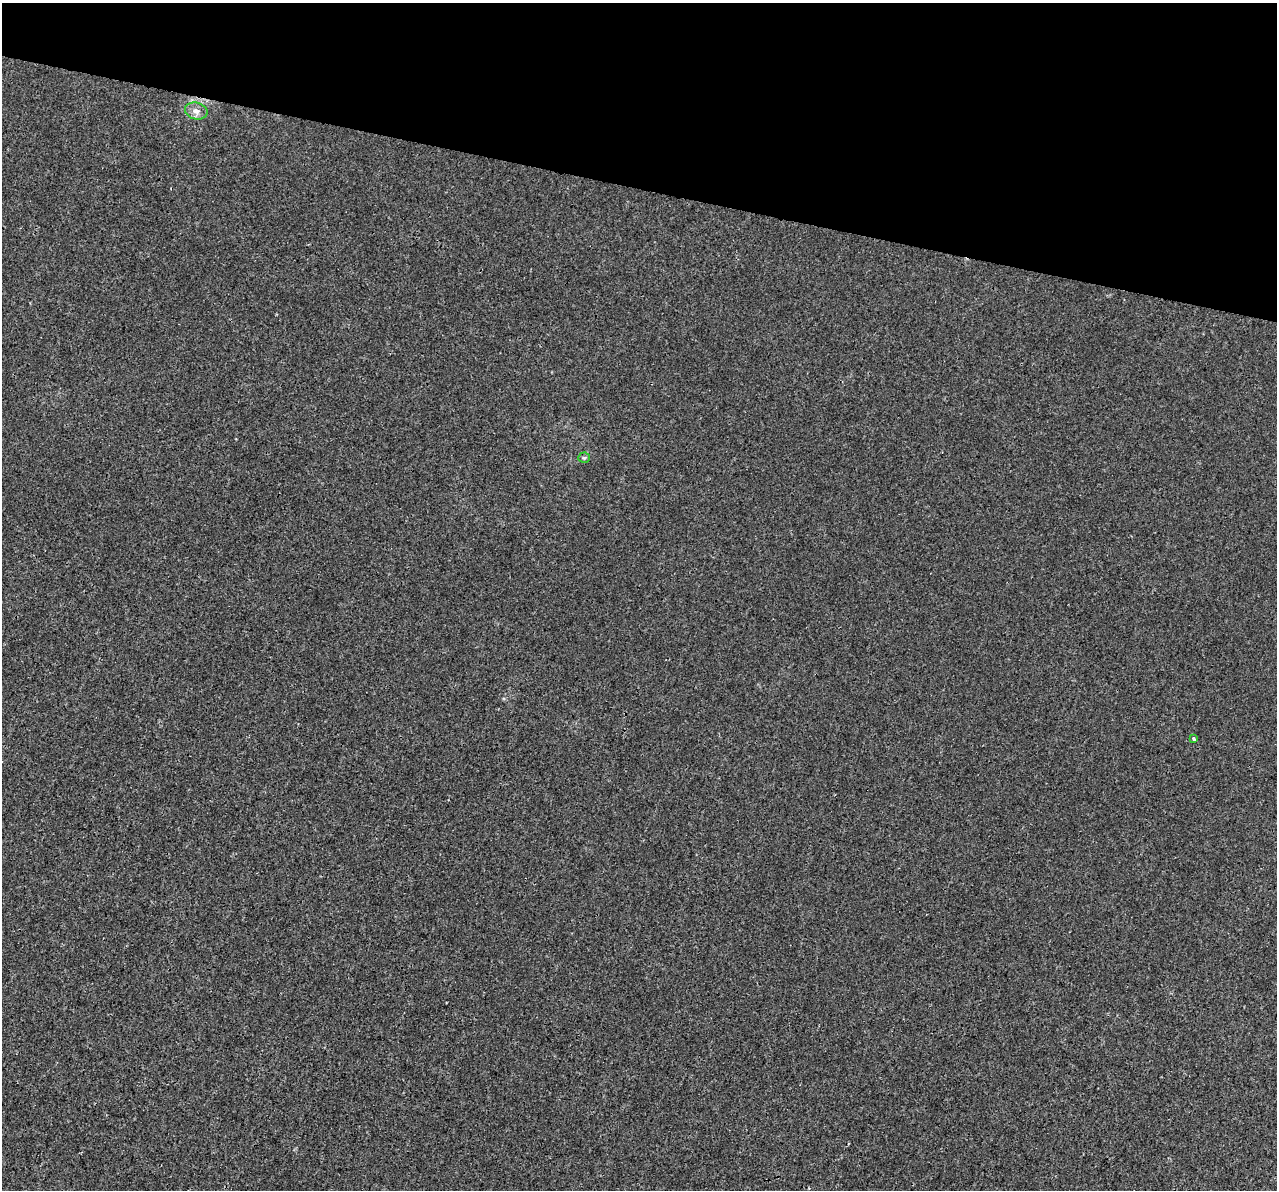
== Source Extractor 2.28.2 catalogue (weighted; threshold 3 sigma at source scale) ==
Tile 2 of 4 x 4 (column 2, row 1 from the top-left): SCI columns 1301-2575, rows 3903-5090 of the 5142 x 5368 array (HDU 1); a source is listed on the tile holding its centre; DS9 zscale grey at full resolution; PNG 1279 x 1192 px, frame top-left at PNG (2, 3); each listed source drawn as its Kron ellipse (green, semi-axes under 4 px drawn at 4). Shown black and unused: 16% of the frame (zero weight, under 3 of 4 exposures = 5% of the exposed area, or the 3 px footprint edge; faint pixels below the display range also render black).
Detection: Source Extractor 2.28.2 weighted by HDU 2 'WHT'; one run over the whole footprint, this tile lists its part. Background 1.88e-04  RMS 0.0015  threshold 0.00666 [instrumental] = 3 sigma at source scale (4.5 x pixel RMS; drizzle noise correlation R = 1.50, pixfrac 1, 0.0396/0.0396 arcsec/px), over >= 5 px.
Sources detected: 3; all 3 listed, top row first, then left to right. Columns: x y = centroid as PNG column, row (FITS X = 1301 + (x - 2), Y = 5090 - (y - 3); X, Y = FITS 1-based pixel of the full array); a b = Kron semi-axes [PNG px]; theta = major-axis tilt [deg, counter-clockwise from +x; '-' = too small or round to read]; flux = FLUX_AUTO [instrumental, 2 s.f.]
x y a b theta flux
196 111 11 8 -14 0.88
584 458 5 5 - 0.21
1194 738 3 3 - 0.61